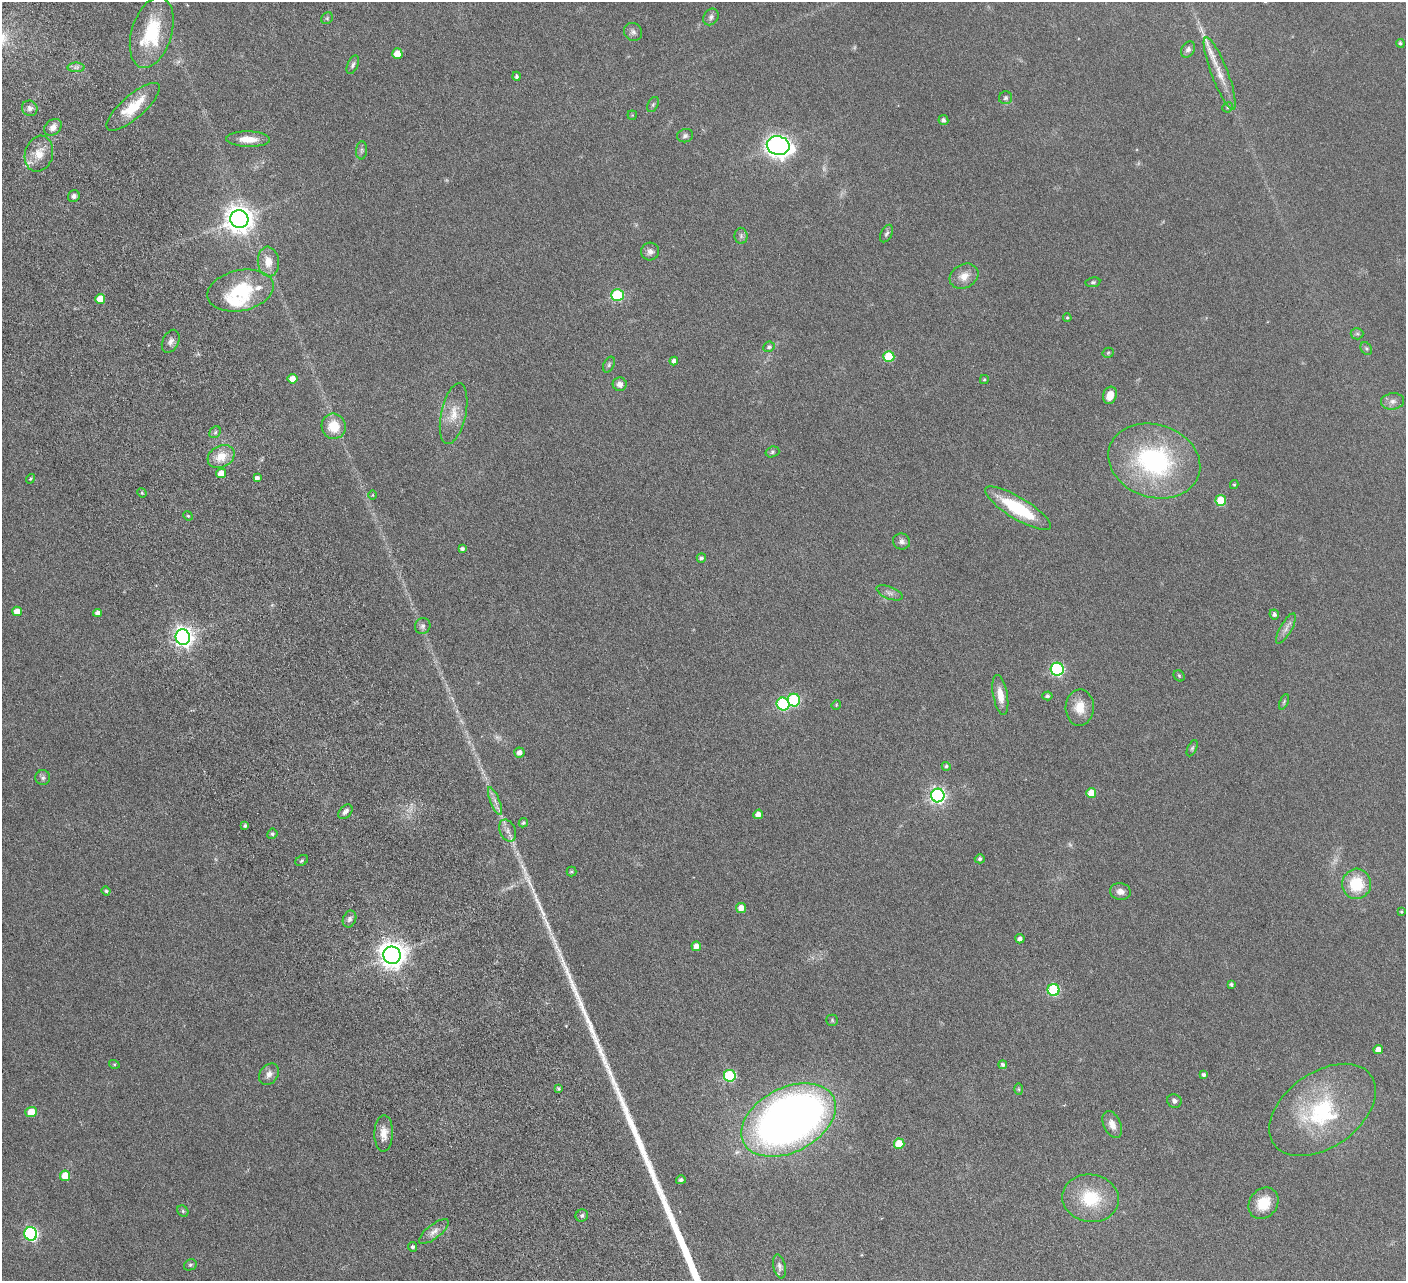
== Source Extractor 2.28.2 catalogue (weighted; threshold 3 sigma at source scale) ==
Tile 11 of 4 x 4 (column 3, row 3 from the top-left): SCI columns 2864-4267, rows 1602-2880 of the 5728 x 5631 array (HDU 1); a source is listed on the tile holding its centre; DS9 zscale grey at full resolution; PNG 1408 x 1283 px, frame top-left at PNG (2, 2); each listed source drawn as its Kron ellipse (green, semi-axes under 4 px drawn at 4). Nothing masked; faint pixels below the display range render black.
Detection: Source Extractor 2.28.2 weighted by HDU 2 'WHT'; one run over the whole footprint, this tile lists its part. Background 0.0566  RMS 0.0062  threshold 0.0255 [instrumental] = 3 sigma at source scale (4.09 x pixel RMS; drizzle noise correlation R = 1.36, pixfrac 0.8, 0.05/0.05 arcsec/px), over >= 5 px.
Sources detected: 147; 4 too faint to see at this stretch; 2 long thin detections or spike segments (spike, bleed or trail) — neither listed nor drawn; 4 inside a brighter listed object's ellipse — not listed separately; the other 137 listed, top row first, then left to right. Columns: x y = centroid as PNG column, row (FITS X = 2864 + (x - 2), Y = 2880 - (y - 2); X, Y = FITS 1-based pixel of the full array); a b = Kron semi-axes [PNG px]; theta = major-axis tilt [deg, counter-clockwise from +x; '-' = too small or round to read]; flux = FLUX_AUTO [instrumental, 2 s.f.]
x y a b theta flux
711 17 9 7 55 1.9
327 18 6 5 - 0.93
633 32 9 8 - 2.1
152 33 36 20 73 33
1400 43 4 4 - 0.98
1188 49 8 6 59 1.9
397 54 5 5 - 8.9
353 65 10 5 67 1.5
76 67 8 4 0 1.5
1220 73 38 8 -69 9.6
516 76 4 4 - 1.3
1006 98 6 6 - 1.2
653 105 8 5 63 0.98
133 107 34 11 41 17
1228 107 5 5 - 1.1
30 108 8 7 - 2.3
632 115 4 4 - 0.53
943 120 5 5 - 1.9
53 127 9 7 41 3.9
685 136 8 6 16 1.7
248 139 22 7 -1 9
778 146 11 9 -14 330
362 150 9 5 85 1.4
39 154 18 14 74 9.1
74 196 6 5 - 1.7
239 219 9 9 - 640
886 233 9 5 63 1.3
741 236 8 6 -89 1.5
650 251 9 9 - 2.6
268 262 15 10 -84 7
964 276 15 11 29 6.1
1093 282 7 5 9 1
240 290 33 20 12 30
617 295 6 6 - 41
100 299 5 5 - 9.7
1067 318 4 3 - 0.67
1357 334 6 5 - 1.1
171 341 12 8 64 2.7
769 347 6 5 - 1.3
1366 348 7 5 -54 1
1108 353 5 5 - 0.76
889 357 5 5 - 25
674 361 4 4 - 1.9
609 365 8 5 64 1.2
293 379 5 5 - 5.9
984 379 4 4 - 0.69
620 384 7 6 - 3
1110 395 9 6 71 6
1392 401 12 8 6 3
454 414 31 12 78 10
334 426 12 12 - 13
215 432 6 5 - 1
772 452 7 5 18 1.1
221 457 14 10 28 9.1
1154 461 47 36 -18 91
221 473 5 5 - 7.2
257 478 4 4 - 1.8
31 479 5 3 - 0.63
1234 485 4 4 - 0.67
142 493 5 4 - 0.64
373 495 5 3 - 0.42
1221 500 5 5 - 18
1018 508 38 10 -31 36
188 516 5 4 - 0.65
902 541 8 8 - 2
462 549 4 4 - 1.6
701 558 5 5 - 1.3
890 593 14 6 -22 2.5
17 611 5 5 - 6.2
98 613 4 4 - 2.7
1274 614 5 4 - 1.7
423 626 8 7 - 2
1286 628 17 6 60 3.1
183 637 8 7 - 290
1057 669 6 6 - 75
1179 676 6 5 - 0.75
1000 695 20 7 -80 6.8
1047 696 5 4 - 1.4
794 700 6 6 - 50
1284 702 8 4 67 0.97
783 704 6 6 - 54
836 705 5 4 - 0.56
1080 707 18 14 88 9.5
1192 748 9 4 65 0.99
519 753 5 5 - 2.9
946 766 4 4 - 1.1
43 778 7 7 - 1.7
1091 793 5 5 - 8.1
938 795 7 6 - 150
495 801 15 4 -68 3
345 812 8 6 48 2.4
758 814 5 4 - 4
523 823 5 4 - 0.98
245 826 3 3 - 1.2
508 831 11 7 -65 2.9
272 834 5 5 - 1
980 859 5 4 - 1.3
302 861 7 5 35 0.91
571 871 5 5 - 0.73
1356 884 15 14 - 21
106 891 4 4 - 1.1
1120 892 10 8 -8 3.4
741 908 5 5 - 5.4
1401 912 4 3 - 0.65
349 919 9 6 66 1.7
1020 939 4 4 - 2.3
696 946 5 5 - 4.3
392 955 9 8 - 580
1231 984 4 4 - 1.1
1054 990 6 6 - 49
832 1020 6 5 - 0.78
1378 1050 5 4 - 5.3
114 1064 5 3 - 0.6
1003 1065 4 4 - 1.4
269 1074 11 9 54 3.4
1204 1075 4 4 - 1.5
730 1076 6 6 - 48
559 1088 4 4 - 0.88
1019 1089 6 4 -88 0.72
1174 1101 7 6 - 1.8
1322 1110 60 37 36 61
31 1112 5 5 - 10
788 1120 50 32 27 430
1112 1124 14 8 -65 4.9
384 1133 18 9 88 6.4
899 1144 5 5 - 15
65 1176 5 5 - 13
681 1180 5 4 - 1.5
1091 1198 28 24 -9 25
1264 1203 17 14 51 13
183 1211 6 5 - 0.9
582 1216 6 6 - 1.2
434 1232 18 7 38 3.8
31 1234 7 6 - 86
413 1247 5 4 - 1.3
190 1265 6 5 - 0.9
779 1266 12 6 -79 1.9
Unlisted compact peaks at least as high as the median listed source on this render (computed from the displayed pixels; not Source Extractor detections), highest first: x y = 600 1051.